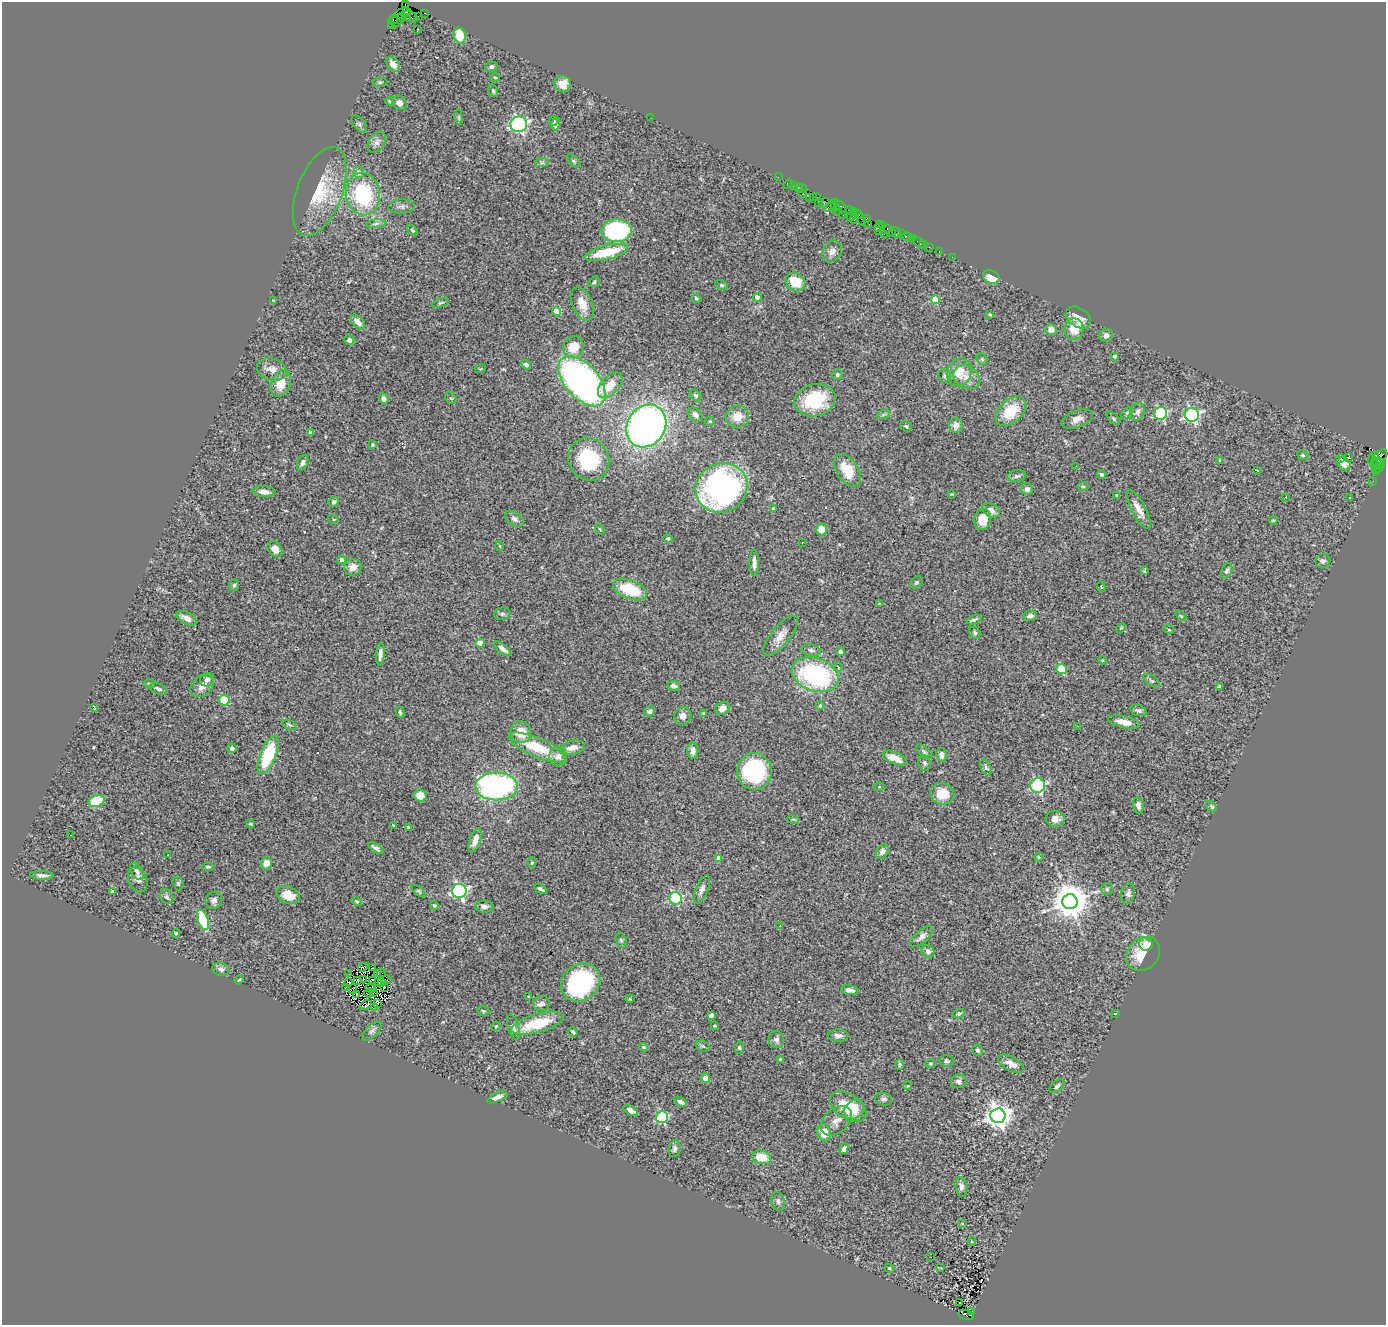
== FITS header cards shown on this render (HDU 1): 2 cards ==
NAXIS1  =                 1384
NAXIS2  =                 1323

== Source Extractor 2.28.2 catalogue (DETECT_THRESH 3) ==
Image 1384 x 1323 px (HDU 1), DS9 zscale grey, 1 PNG px = 1 image px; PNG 1388 x 1327 px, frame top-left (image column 1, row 1323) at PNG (2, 2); each listed source drawn as its Kron ellipse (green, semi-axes under 4 px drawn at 4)
Background 1.37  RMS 0.081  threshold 0.242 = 3 sigma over >= 5 px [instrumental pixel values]
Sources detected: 366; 6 with non-positive FLUX_AUTO (blend fragments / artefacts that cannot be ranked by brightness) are neither listed nor drawn; the other 360 listed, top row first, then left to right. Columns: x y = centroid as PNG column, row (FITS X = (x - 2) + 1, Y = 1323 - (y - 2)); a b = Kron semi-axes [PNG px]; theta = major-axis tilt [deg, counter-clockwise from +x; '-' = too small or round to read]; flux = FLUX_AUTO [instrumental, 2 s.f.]
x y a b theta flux
405 4 3 2 - 24
407 11 4 3 - 93
403 13 8 5 19 180
425 13 3 3 - 89
418 16 3 2 - 11
402 17 5 3 - 170
410 17 8 5 -32 150
407 18 4 2 - 77
393 20 5 3 - 80
397 21 7 5 51 44
391 25 3 2 - 63
418 29 3 2 - 19
460 36 8 6 -76 120
393 64 8 5 -54 32
491 67 6 5 - 11
495 77 4 3 - 5.1
380 82 7 4 0 9.3
562 84 8 8 - 52
493 91 6 4 -70 7.9
389 101 4 3 - 4.8
399 103 7 6 - 26
459 117 7 4 -82 7.4
651 118 2 2 - 7
553 121 5 3 - 17
359 124 10 5 -49 13
519 124 8 8 - 1100
556 124 6 4 75 23
377 142 11 8 56 24
574 161 8 4 -42 8.6
542 163 7 4 2 10
359 172 6 5 - 31
778 177 2 2 - 26
788 184 5 4 - 82
794 185 4 2 - 48
798 187 4 3 - 33
802 189 5 3 - 92
320 191 47 22 69 260
803 193 4 2 - 20
363 194 21 17 -79 460
810 197 3 2 - 83
813 197 3 2 - 6.4
816 197 4 2 - 4.7
819 202 3 2 - 62
824 203 6 2 37 9.2
832 205 8 3 47 120
401 206 13 7 3 21
835 206 5 3 - 150
840 206 7 3 -32 98
837 210 4 3 - 84
850 210 4 3 - 120
853 212 3 2 - 73
843 215 2 2 - 29
858 215 4 2 - 15
852 216 6 3 51 190
866 218 4 3 - 87
855 219 5 3 - 57
862 220 6 2 -73 38
376 224 10 4 6 14
869 224 2 2 - 11
879 224 3 3 - 43
883 226 3 2 - 29
878 227 3 3 - 50
887 229 3 2 - 12
412 230 7 3 -45 7
617 231 15 11 2 680
878 231 4 2 - 59
896 233 6 4 -54 150
884 234 2 2 - 120
892 234 3 2 - 92
902 234 3 3 - 35
907 237 5 3 - 38
912 239 3 2 - 12
919 242 7 3 -40 53
924 245 2 2 - 11
929 247 2 2 - 23
832 251 11 9 59 32
939 251 3 2 - 19
606 252 22 7 13 220
952 257 2 2 - 25
991 277 8 6 -27 80
594 282 6 5 - 10
795 282 10 9 - 120
722 285 7 4 -25 8.6
757 297 4 4 - 55
696 298 5 4 - 11
935 300 4 4 - 200
274 301 3 3 - 6.5
441 303 8 4 17 8.5
582 304 18 10 -65 74
556 312 4 4 - 130
990 314 4 2 - 6
1078 318 14 9 -36 80
358 322 9 5 -46 42
1074 329 10 9 - 97
1051 330 6 5 - 45
1106 335 7 6 - 23
349 340 5 5 - 13
573 347 11 10 - 120
1114 356 4 4 - 16
982 359 6 5 - 8.3
526 365 5 4 - 17
272 369 15 11 -15 50
480 369 5 3 - 4.6
959 372 14 12 67 87
837 375 5 5 - 11
945 376 7 6 - 13
967 377 14 11 -34 56
582 381 30 17 -49 2600
281 384 14 9 67 83
610 385 15 9 48 82
695 395 7 5 -43 9
451 398 6 5 - 8.2
384 399 5 4 - 20
815 400 21 16 13 290
1011 411 18 11 43 170
1137 412 9 7 70 26
1127 413 7 4 45 9.3
1161 413 6 6 - 470
695 415 8 5 -46 21
883 415 7 4 19 9.6
1192 415 7 7 - 970
737 417 11 11 - 72
1113 418 8 4 -45 9
1077 419 16 8 19 40
710 421 5 4 - 5.6
956 425 7 7 - 31
646 426 22 19 56 2700
906 426 6 4 -37 8.2
310 432 4 3 - 28
373 445 3 3 - 8.6
1303 455 6 4 -22 8.1
1375 455 4 3 - 330
1348 457 3 2 - 3.9
1379 457 10 5 45 270
1341 458 3 2 - 6.9
589 459 22 20 -55 380
1220 460 4 3 - 6
1372 460 6 2 -79 87
303 463 8 5 68 17
1381 463 4 3 - 110
1344 464 7 5 -48 18
1377 464 6 2 68 86
1076 466 2 2 - 2.3
1378 468 6 3 31 120
848 470 18 10 -56 130
1257 470 3 2 - 5.8
1377 472 3 2 - 47
1101 475 4 4 - 12
1017 476 9 5 9 15
1373 481 2 2 - 16
1083 486 6 4 -1 8.1
722 488 26 24 29 1600
1027 489 6 5 - 18
264 492 11 5 -5 29
952 494 3 3 - 4.2
1117 495 4 3 - 4.4
1286 497 3 2 - 6.1
1349 498 2 2 - 5.1
334 502 5 5 - 17
773 508 4 3 - 7
991 510 9 6 -30 27
1139 510 21 7 -62 59
333 519 5 4 - 6.5
514 519 10 6 -37 20
983 519 10 8 77 88
1273 520 4 4 - 5.5
600 529 6 3 -53 5.6
822 529 6 5 - 55
668 539 4 4 - 8.8
802 542 3 2 - 4.8
500 546 5 3 - 4.2
275 549 9 6 -52 39
342 560 4 4 - 32
1323 561 7 7 - 15
754 563 13 4 90 30
353 567 9 8 - 40
1144 571 4 3 - 6.9
1227 571 8 5 66 13
917 582 7 5 41 9.6
234 585 6 4 72 9.6
1101 587 5 3 - 4.5
630 589 18 9 -21 200
880 604 4 3 - 7
502 614 8 6 11 14
1030 616 6 5 - 25
1181 616 6 3 -44 5.3
187 618 11 6 -27 35
974 619 7 3 22 10
1121 628 6 3 44 4.9
1169 630 5 3 - 5
975 633 6 5 - 9.5
781 636 24 9 51 60
480 643 4 4 - 85
502 649 10 4 -38 27
811 650 9 6 -15 16
840 652 4 4 - 35
380 654 11 4 85 26
1102 660 4 4 - 6.1
838 667 4 3 - 7.1
1062 669 5 5 - 140
815 675 24 16 -20 740
207 680 7 6 - 18
1152 681 9 5 -36 10
149 683 5 4 - 8
202 686 13 9 42 41
674 686 6 4 -6 20
1220 686 4 3 - 6.8
158 689 9 5 -21 16
224 700 5 5 - 140
820 706 4 3 - 8.4
94 707 4 2 - 3.4
723 708 8 6 33 32
649 711 5 5 - 13
1139 711 8 5 -20 14
400 712 5 3 - 8
703 713 3 3 - 9.5
683 716 9 8 - 36
1124 722 16 5 -13 58
289 725 8 2 -21 6.9
1078 726 2 2 - 4.3
521 732 11 10 - 100
537 747 31 9 -23 210
232 748 5 5 - 12
572 748 13 7 12 43
693 751 8 5 -89 24
924 752 10 4 -43 13
268 755 20 7 68 320
941 755 7 5 -78 27
558 756 9 9 - 33
895 758 13 6 -23 72
925 763 8 6 -76 14
986 768 8 5 -61 10
754 771 18 17 - 560
496 786 21 14 0 1400
1038 786 7 7 - 590
879 787 5 3 - 5.3
942 794 12 10 -21 100
420 795 6 6 - 59
97 801 8 6 22 280
1138 806 8 5 -81 25
1212 806 6 4 -52 8.4
793 819 6 3 -18 5.8
1055 819 9 8 - 41
250 824 5 4 - 5.9
394 826 3 2 - 5.2
408 827 3 3 - 5.3
70 835 3 2 - 34
475 840 12 5 70 39
376 848 8 3 -34 17
882 852 8 5 53 21
168 855 2 2 - 4.8
1039 857 4 4 - 5.7
719 858 4 4 - 53
266 863 6 5 - 48
532 863 5 4 - 7.3
208 867 6 3 0 8.8
137 871 9 5 -61 24
42 875 12 4 -2 23
138 880 13 9 -66 25
178 883 7 5 -74 10
541 889 7 3 -28 13
702 889 15 6 68 26
1107 889 6 6 - 9.9
419 891 8 4 -38 8.7
459 891 7 7 - 1100
112 892 4 3 - 7.8
1128 893 10 7 76 20
288 895 12 8 -21 82
167 897 8 6 -52 14
675 898 6 6 - 370
214 900 9 8 - 22
357 901 5 4 - 7
1070 902 7 7 - 14000
434 905 4 4 - 11
484 907 9 6 -4 23
203 920 10 5 -71 250
780 926 3 2 - 5.7
176 933 4 3 - 6.4
922 936 14 6 42 27
621 940 7 5 -71 11
1146 944 7 6 - 77
928 951 6 6 - 25
1143 954 18 15 46 150
363 967 5 2 - 3.1
373 968 3 2 - 6.2
221 969 8 6 -17 22
381 973 4 2 - 7.8
349 974 2 2 - 4.4
378 974 3 2 - 4.2
363 979 3 2 - 6
239 980 4 3 - 5.5
357 980 2 2 - 3.9
373 980 3 2 - 1.4
386 980 5 2 - 5.6
348 982 3 2 - 1.5
379 982 2 2 - 4.2
581 982 21 18 39 680
382 983 2 2 - 4
346 987 2 2 - 4.5
384 987 3 2 - 7.4
370 988 5 3 - 9.3
353 989 5 2 - 0.91
850 990 9 5 -10 21
369 993 4 2 - 7.7
373 993 2 2 - 4.2
357 995 3 2 - 3.7
528 996 3 2 - 3.7
630 999 4 4 - 5.1
377 1003 3 2 - 4.3
541 1004 8 7 - 18
366 1005 7 4 25 8.1
375 1007 3 2 - 7.9
483 1011 6 4 -20 8.1
1115 1013 4 2 - 3
959 1014 6 4 16 9.1
711 1015 4 4 - 27
537 1023 27 9 16 200
496 1026 5 3 - 4.8
715 1026 4 3 - 6
513 1027 13 5 -74 18
372 1031 12 5 44 17
573 1032 5 3 - 11
838 1036 10 6 -3 24
776 1040 8 7 - 18
703 1046 7 5 -21 10
644 1047 4 4 - 10
739 1048 6 4 -87 8
978 1050 6 5 - 9.8
780 1059 4 3 - 5.8
947 1061 7 5 -8 9.8
899 1064 5 3 - 9
930 1064 5 4 - 5.8
1011 1064 14 7 -29 48
705 1078 5 4 - 59
959 1081 8 7 - 19
908 1086 4 4 - 4.2
1057 1086 9 5 41 13
497 1097 11 5 24 31
883 1099 8 6 -17 15
680 1102 7 4 -29 15
848 1107 20 12 -34 180
631 1110 8 4 -31 26
854 1110 11 8 41 85
998 1116 7 7 - 4600
662 1117 6 6 - 400
836 1121 18 12 42 51
824 1133 9 7 -64 72
674 1149 8 6 81 17
844 1149 5 4 - 20
761 1157 10 6 -12 110
961 1187 10 6 -79 22
778 1201 9 7 -74 20
962 1223 3 3 - 4.9
972 1242 4 3 - 4.9
931 1257 2 2 - 8
889 1268 5 3 - 6.4
941 1268 3 2 - 4
960 1303 2 2 - 4.1
971 1311 3 2 - 94
966 1315 8 4 -16 240
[6 non-positive-flux detections neither listed nor drawn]